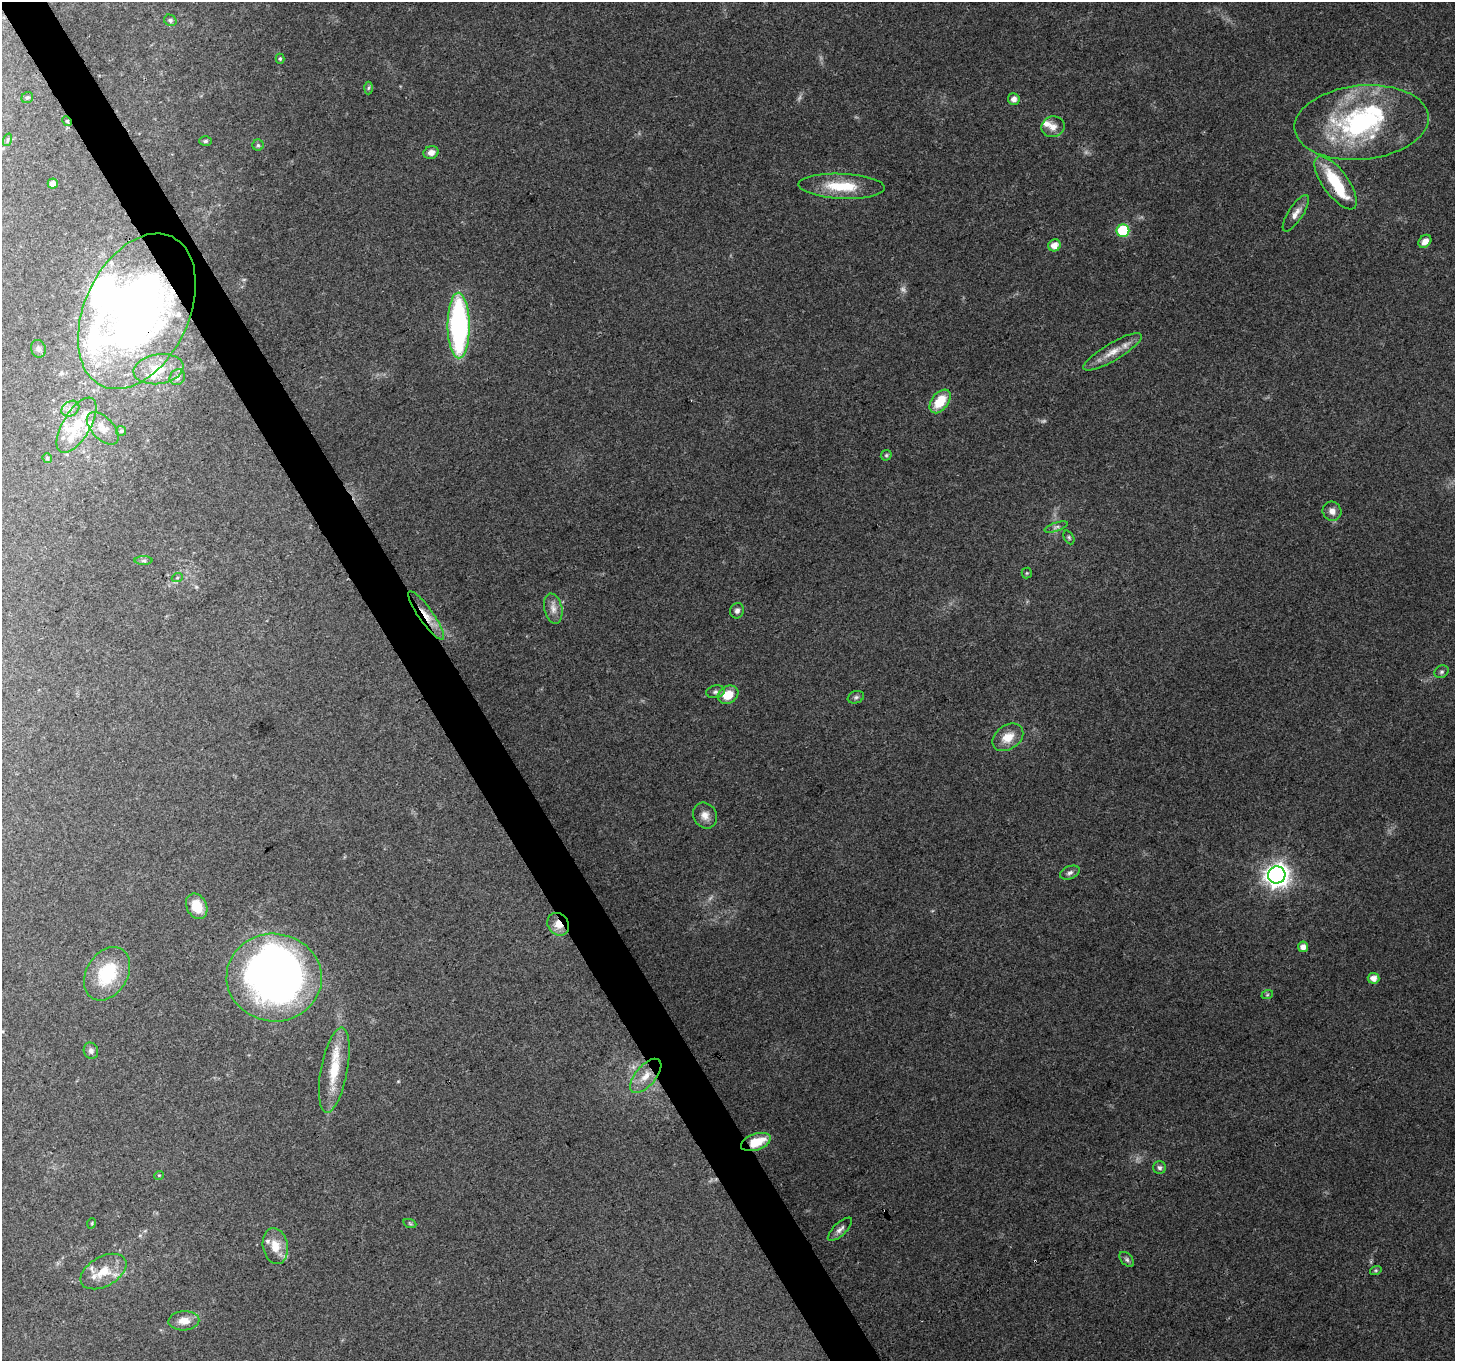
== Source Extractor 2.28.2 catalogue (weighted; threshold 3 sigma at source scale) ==
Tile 11 of 4 x 4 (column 3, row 3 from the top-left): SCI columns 2908-4360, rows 1465-2823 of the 5817 x 5710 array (HDU 1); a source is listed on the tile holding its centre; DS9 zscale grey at full resolution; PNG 1457 x 1363 px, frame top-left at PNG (2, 2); each listed source drawn as its Kron ellipse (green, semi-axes under 4 px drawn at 4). Shown black and unused: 3% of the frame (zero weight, under 3 of 4 exposures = <1% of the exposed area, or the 3 px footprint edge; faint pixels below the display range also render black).
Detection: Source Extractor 2.28.2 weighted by HDU 2 'WHT'; one run over the whole footprint, this tile lists its part. Background 0.146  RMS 0.0063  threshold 0.0285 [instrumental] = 3 sigma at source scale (4.5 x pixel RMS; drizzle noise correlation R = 1.50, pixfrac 1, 0.0396/0.0396 arcsec/px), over >= 5 px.
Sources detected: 93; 5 too faint to see at this stretch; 3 inside a brighter object's white glare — neither listed nor drawn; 15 inside a brighter listed object's ellipse — not listed separately; the other 70 listed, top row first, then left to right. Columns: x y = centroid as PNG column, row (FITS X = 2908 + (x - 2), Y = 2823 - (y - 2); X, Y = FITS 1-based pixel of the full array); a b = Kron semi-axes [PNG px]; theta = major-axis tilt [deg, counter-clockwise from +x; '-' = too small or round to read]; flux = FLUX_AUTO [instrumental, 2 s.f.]
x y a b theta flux
170 20 6 5 - 1.4
280 59 5 4 - 0.93
368 88 6 4 88 1
27 98 6 5 - 1.3
1014 99 6 6 - 3.5
67 121 5 4 - 0.68
1362 123 67 37 6 110
1053 127 12 10 16 5.3
7 140 6 4 70 0.94
205 141 6 5 - 1.1
258 145 5 5 - 1.1
431 152 7 6 - 3.9
1336 183 31 12 -54 32
53 184 5 5 - 4.3
842 186 43 12 -3 24
1296 213 21 7 57 5.2
1123 231 6 6 - 48
1425 241 7 5 47 4.8
1054 245 6 6 - 5.6
137 311 82 52 64 380
459 326 33 11 -90 140
38 349 9 7 -74 2.3
1112 352 33 9 30 10
158 369 25 15 8 15
177 377 8 7 - 2.7
940 401 13 8 53 17
70 409 9 7 32 3.2
77 425 31 13 59 20
103 428 20 11 -46 7.1
121 431 5 5 - 1
886 455 6 5 - 1
47 458 5 4 - 1.2
1332 511 10 9 - 4
1056 527 12 4 19 1.8
1069 537 7 4 -63 1.1
144 561 9 4 0 1.4
1027 573 5 5 - 0.84
177 578 5 3 - 0.81
553 609 15 9 -78 4.9
737 611 8 7 - 2.3
426 615 29 7 -55 10
1441 672 7 6 - 1.4
716 692 9 6 11 2
728 695 11 8 29 11
856 697 8 6 20 1.6
1008 737 17 12 35 11
705 815 13 11 -58 5.4
1070 873 10 6 22 2.3
1277 875 9 8 - 500
197 906 13 10 -65 14
558 924 12 10 -53 7.5
1303 947 5 5 - 4.5
107 974 29 20 59 34
274 977 47 44 -7 380
1373 978 6 5 - 4.5
1267 995 6 4 19 0.85
91 1051 8 7 - 2.3
334 1070 43 13 79 22
646 1076 21 10 49 10
756 1142 15 8 19 17
1160 1168 6 6 - 1.7
159 1175 5 3 - 0.57
92 1223 5 3 - 0.54
410 1224 7 4 -20 0.97
840 1229 15 6 43 3.2
275 1246 18 12 -79 10
1127 1259 9 5 -46 1.6
1376 1270 6 4 19 0.96
103 1272 25 14 29 15
184 1321 15 9 3 7.3
Overlapping masked pixels (flux is a lower limit): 5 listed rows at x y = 67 121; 137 311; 426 615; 558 924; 756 1142